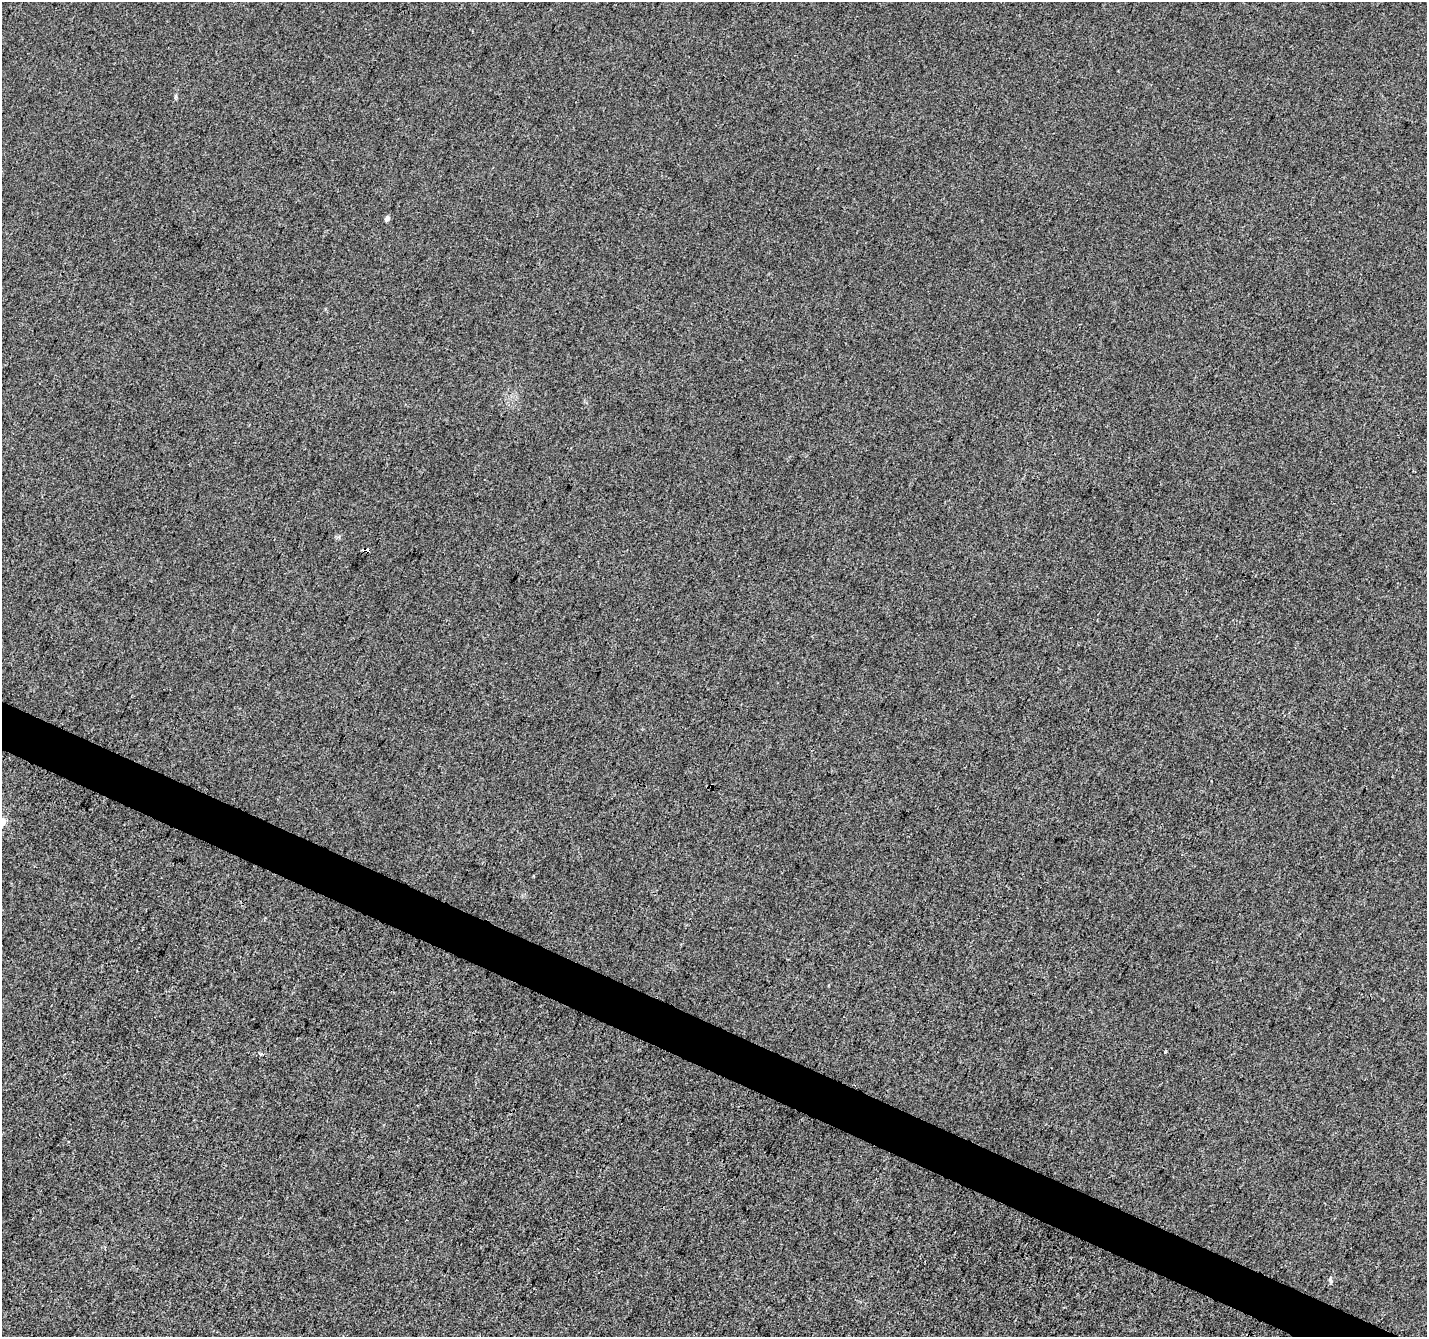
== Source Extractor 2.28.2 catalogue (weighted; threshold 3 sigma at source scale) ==
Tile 6 of 4 x 4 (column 2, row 2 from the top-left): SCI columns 1434-2858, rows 2942-4276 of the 5708 x 5815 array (HDU 1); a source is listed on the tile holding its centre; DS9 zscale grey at full resolution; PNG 1429 x 1339 px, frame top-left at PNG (2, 2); no overlay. Shown black and unused: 3% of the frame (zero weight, under 3 of 4 exposures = <1% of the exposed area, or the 3 px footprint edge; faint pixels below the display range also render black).
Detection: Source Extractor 2.28.2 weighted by HDU 2 'WHT'; one run over the whole footprint, this tile lists its part. Background 2.39e-04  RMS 0.0036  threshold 0.0162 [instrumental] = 3 sigma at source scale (4.5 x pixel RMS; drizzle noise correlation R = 1.50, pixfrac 1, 0.0396/0.0396 arcsec/px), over >= 5 px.
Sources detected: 6; all 6 listed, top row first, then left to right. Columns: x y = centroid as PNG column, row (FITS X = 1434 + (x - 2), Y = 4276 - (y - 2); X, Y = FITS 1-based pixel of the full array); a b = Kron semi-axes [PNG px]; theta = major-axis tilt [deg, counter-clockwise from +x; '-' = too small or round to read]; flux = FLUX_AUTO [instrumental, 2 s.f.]
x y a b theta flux
387 218 6 5 - 1.1
366 550 4 3 - 39
712 785 3 2 - 0.5
1165 1052 3 3 - 1
261 1054 4 3 - 2
1330 1280 14 2 -77 0.48
Overlapping masked pixels (flux is a lower limit): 2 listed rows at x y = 366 550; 712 785